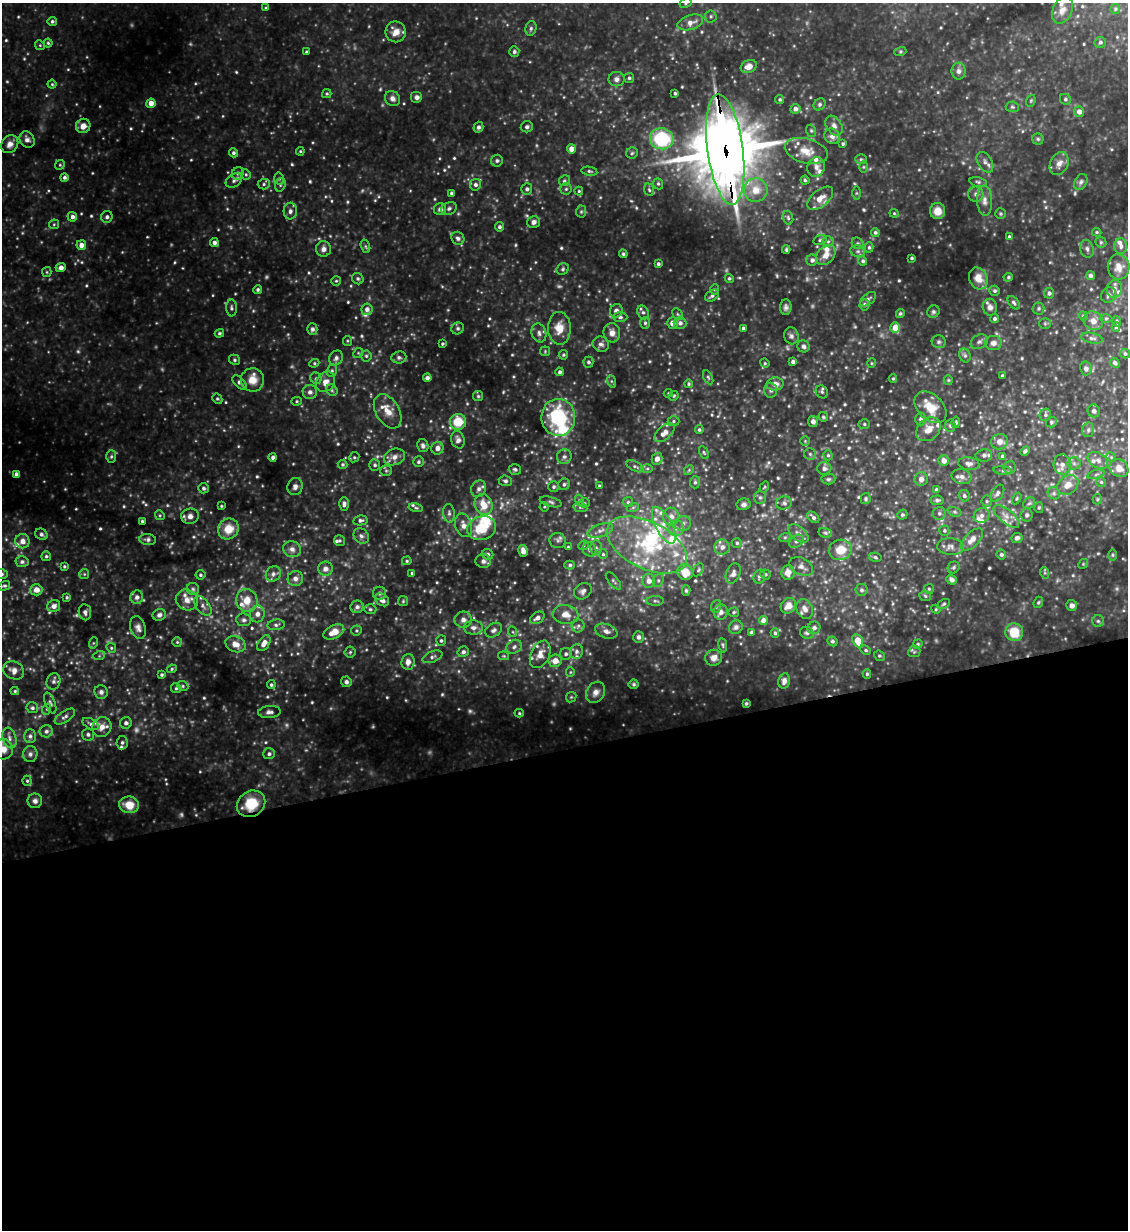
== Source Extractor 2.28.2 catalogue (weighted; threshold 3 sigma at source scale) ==
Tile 15 of 4 x 4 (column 3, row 4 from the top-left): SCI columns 2506-3631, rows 1-1228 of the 4893 x 4914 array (HDU 1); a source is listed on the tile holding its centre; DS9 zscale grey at full resolution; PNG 1130 x 1232 px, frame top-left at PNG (2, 3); each listed source drawn as its Kron ellipse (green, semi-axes under 4 px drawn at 4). Shown black and unused: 39% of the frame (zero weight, under 3 of 4 exposures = <1% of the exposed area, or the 3 px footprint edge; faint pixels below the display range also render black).
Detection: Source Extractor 2.28.2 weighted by HDU 2 'WHT'; one run over the whole footprint, this tile lists its part. Background 0.445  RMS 0.041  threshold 0.184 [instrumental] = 3 sigma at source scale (4.5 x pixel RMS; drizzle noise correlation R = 1.50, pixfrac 1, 0.05/0.05 arcsec/px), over >= 5 px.
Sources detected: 732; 34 too faint to see at this stretch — neither listed nor drawn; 49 inside a brighter listed object's ellipse — not listed separately; of the other 649, all 500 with FLUX_AUTO >= 4.95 (the completeness limit of this list) listed and drawn (149 fainter detections not listed), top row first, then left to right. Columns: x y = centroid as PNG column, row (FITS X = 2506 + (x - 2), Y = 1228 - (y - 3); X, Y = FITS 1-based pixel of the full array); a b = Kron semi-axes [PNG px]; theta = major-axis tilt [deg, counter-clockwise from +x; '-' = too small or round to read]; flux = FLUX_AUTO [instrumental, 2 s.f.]
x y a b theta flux
686 3 6 4 28 7.2
266 8 4 3 - 5.2
1115 9 5 5 - 5.1
1062 10 14 9 65 32
711 16 6 6 - 8.6
52 21 4 4 - 8.4
690 22 13 7 17 32
531 28 7 5 76 8.7
396 32 10 10 - 43
1100 42 5 5 - 9.7
48 43 4 4 - 6
40 45 5 4 - 5.4
306 52 3 3 - 6.3
514 52 5 5 - 8.6
900 52 6 4 18 5.6
749 66 8 6 25 34
959 71 8 7 - 16
629 78 5 5 - 7.8
617 79 8 7 - 16
52 84 4 4 - 5.1
675 93 3 3 - 7
327 94 4 4 - 6
417 97 6 6 - 16
392 98 8 7 - 17
780 99 4 4 - 6.1
1065 99 6 5 - 8.8
1031 101 6 4 69 5.6
151 103 4 4 - 39
820 104 6 5 - 10
1012 107 6 5 - 7.7
795 109 5 5 - 20
1079 112 5 5 - 30
83 126 7 7 - 31
834 126 11 7 -57 20
478 127 5 5 - 13
527 127 6 5 - 11
811 131 6 5 - 6.8
832 136 8 7 - 22
662 139 12 10 -14 300
1038 139 5 5 - 6.5
27 140 9 7 -55 20
10 144 9 8 - 28
843 144 4 4 - 6.1
572 149 4 4 - 47
725 150 55 18 -82 35000
300 151 4 4 - 5.3
806 151 22 12 -15 65
233 153 4 4 - 9.5
632 153 6 5 - 7.3
861 159 6 5 - 7.5
497 161 6 5 - 8.8
985 162 11 7 -59 19
1059 163 12 9 64 28
60 165 5 4 - 5.6
816 167 10 8 69 24
864 167 6 4 90 5
589 171 8 4 -9 8.5
238 173 6 5 - 12
246 174 5 4 - 5.2
64 177 4 4 - 10
279 179 6 5 - 8.3
805 180 4 4 - 6.1
234 181 9 6 35 14
564 181 6 5 - 7.8
978 182 8 4 -14 8.4
1081 182 8 6 62 12
264 184 6 5 - 8
658 184 6 4 -69 6.8
280 185 7 5 74 7.5
475 185 6 5 - 14
527 189 6 5 - 13
566 189 5 5 - 7.8
649 190 6 5 - 7.8
756 190 12 11 - 64
579 191 4 4 - 5.2
451 193 3 3 - 6.4
856 193 6 4 -90 6.7
976 194 8 7 - 16
820 198 15 8 38 48
985 201 15 7 -87 25
449 208 8 6 23 11
440 209 6 6 - 14
290 211 8 6 86 15
937 211 8 7 - 42
581 212 6 5 - 6.7
894 213 4 4 - 5.1
1001 214 5 5 - 6
72 217 5 4 - 17
107 217 6 5 - 13
788 218 7 5 -73 8
533 222 6 6 - 17
54 224 5 4 - 5.3
499 227 4 4 - 8.4
875 232 4 4 - 8.7
1097 232 5 4 - 5.4
1009 237 4 3 - 9.2
458 238 7 6 - 13
820 240 7 5 17 7.7
828 241 5 5 - 7.2
1101 242 6 5 - 6.7
214 243 4 4 - 16
858 243 6 5 - 7.7
81 245 5 5 - 30
365 246 7 4 -72 6.5
1121 246 8 6 -87 15
869 247 5 4 - 6.8
324 249 8 7 - 20
1087 249 9 6 -72 14
786 250 4 3 - 6.1
858 251 7 6 - 11
623 254 4 4 - 6.2
826 255 11 8 47 34
912 258 3 3 - 6.3
812 260 5 5 - 12
863 261 4 4 - 8.8
658 264 3 3 - 8.4
1119 267 12 11 - 40
61 268 5 4 - 23
563 269 6 5 - 8.1
47 272 5 5 - 5.2
1090 276 4 4 - 12
1008 277 5 4 - 6.1
729 278 5 4 - 7.5
978 278 11 9 -65 47
358 279 6 5 - 8.2
336 281 5 5 - 5.9
715 289 5 4 - 5.7
1114 289 9 7 76 18
258 290 4 4 - 7.9
995 291 5 5 - 9.2
1049 293 5 5 - 13
1109 295 8 7 - 12
712 296 8 5 32 10
868 299 9 5 38 12
1014 303 8 4 -51 9.4
864 305 5 5 - 12
786 307 8 5 88 13
990 307 8 7 - 19
231 308 8 5 -87 9.9
1039 308 6 6 - 7.8
367 309 6 5 - 19
616 311 7 6 - 18
643 312 7 5 -60 9.6
933 312 6 6 - 8.7
678 314 6 4 -58 7
900 314 4 4 - 6.1
1083 316 4 4 - 6.8
620 317 7 5 0 11
1106 318 6 4 2 5.8
995 319 5 4 - 9.7
1093 321 10 9 - 29
1117 321 5 4 - 5.8
645 323 6 5 - 9.1
672 323 5 5 - 26
680 323 6 6 - 17
1045 323 6 5 - 6.5
1116 327 4 4 - 6.7
458 328 6 5 - 8.2
559 328 16 11 -89 64
743 328 3 3 - 7.7
895 328 5 5 - 60
312 329 6 5 - 11
219 333 5 4 - 7
539 333 10 7 -73 18
612 333 9 8 - 28
791 336 8 7 - 14
1092 338 11 5 -13 12
347 341 5 4 - 5.1
939 342 7 6 - 9.6
979 342 9 6 30 14
993 343 8 7 - 21
442 344 3 3 - 6
601 344 8 7 - 16
804 346 6 6 - 12
545 351 5 5 - 5.4
358 353 5 4 - 5.9
1125 354 5 4 - 8.2
563 355 5 4 - 6
965 355 7 5 -69 11
366 356 5 5 - 8.1
399 357 7 6 - 11
336 358 8 6 56 16
235 360 6 5 - 6.8
793 361 4 3 - 13
588 362 5 5 - 9.7
314 363 5 4 - 5.8
765 363 5 4 - 5.5
872 363 5 4 - 5
1115 363 5 4 - 9.6
1086 368 7 6 - 13
332 371 6 5 - 8.4
560 372 4 4 - 11
1002 376 3 3 - 7.1
708 377 7 4 -62 7
316 378 6 5 - 8
427 378 4 4 - 16
893 379 4 4 - 5
252 380 12 11 - 51
948 380 5 4 - 5.3
611 381 6 4 -71 7.5
326 382 11 9 55 36
240 383 9 4 -44 13
689 384 4 4 - 6.6
775 384 8 6 3 27
332 390 6 5 - 7.6
771 390 7 6 - 12
310 392 7 7 - 19
822 392 7 5 -53 9.1
668 393 5 4 - 5.1
478 396 5 5 - 5.6
674 396 5 4 - 5.4
217 399 5 4 - 6.2
296 401 5 4 - 5.6
930 407 19 12 -44 81
388 411 19 11 -59 59
1094 411 6 6 - 12
1045 415 6 5 - 9.8
558 417 18 17 - 310
823 417 5 4 - 5.8
920 419 6 5 - 11
673 421 6 5 - 7.8
813 421 5 5 - 17
458 422 8 8 - 100
956 422 6 4 81 6.2
1051 422 6 5 - 6.6
864 424 5 5 - 6.6
950 426 6 5 - 7.7
928 429 13 10 43 44
699 430 4 4 - 6.7
1088 430 7 6 - 11
664 433 12 6 42 36
458 440 9 6 -74 18
805 441 5 4 - 5
999 442 8 7 - 27
423 446 6 5 - 13
437 448 6 6 - 28
1025 451 6 4 45 7.9
704 452 7 4 -63 5.4
810 454 6 6 - 8.7
828 455 5 4 - 6.5
984 455 8 6 11 16
111 456 6 5 - 7
1002 456 4 4 - 7.5
273 457 4 4 - 14
354 457 5 5 - 6.6
394 457 11 8 22 24
564 457 7 7 - 14
1111 457 5 4 - 5.9
657 459 6 5 - 20
944 460 5 5 - 28
1098 460 11 7 -32 22
418 462 5 5 - 8.2
1074 463 6 6 - 11
343 464 5 5 - 6.3
969 464 10 6 -6 16
1062 464 10 8 -86 26
375 465 6 5 - 9.3
635 466 9 5 -28 9.3
1010 467 6 6 - 9.5
647 468 6 4 1 6.2
824 468 7 6 - 16
1119 468 10 8 -40 41
515 469 6 5 - 9.6
689 470 5 4 - 5
386 471 6 5 - 7
1003 471 9 4 -6 9.8
16 474 4 4 - 20
1096 474 9 3 14 8.2
962 477 10 7 -13 20
828 479 7 5 2 7.8
921 479 7 6 - 21
505 481 6 5 - 11
695 482 6 5 - 7.8
1101 482 5 5 - 6.5
564 484 6 5 - 8.9
1068 485 11 9 37 39
599 486 3 3 - 5.5
295 487 8 7 - 18
554 487 5 5 - 10
764 487 6 4 59 5.2
203 488 5 5 - 9.2
479 489 8 7 - 20
937 490 4 4 - 13
998 493 9 5 59 12
1054 493 7 5 -47 9.5
964 496 6 5 - 9.2
760 497 6 5 - 8.9
1017 498 6 3 60 5.4
866 499 5 5 - 6.3
1097 499 5 4 - 5.4
579 500 6 3 -71 5.8
937 500 6 4 5 10
987 501 5 5 - 7.1
551 502 11 4 -14 12
628 502 5 5 - 6.9
585 503 5 5 - 6.2
784 503 8 6 13 12
1029 503 6 5 - 7.2
344 504 7 5 89 15
483 504 10 9 - 86
744 504 7 5 12 13
221 506 3 3 - 5
544 507 5 4 - 5.2
580 507 7 5 -10 8.3
633 507 6 4 20 6
416 508 7 4 -13 6.5
1039 508 5 4 - 5.9
954 512 7 4 -19 7.5
449 513 9 6 -84 13
939 513 6 6 - 10
160 515 5 4 - 5.1
902 515 5 5 - 8.4
1027 515 6 6 - 9.6
190 516 9 7 7 24
982 516 8 7 - 18
1006 516 16 7 -40 30
671 517 9 8 - 29
813 517 7 4 -42 11
360 520 7 5 10 11
142 521 3 3 - 6.6
683 523 8 7 - 17
463 525 12 8 -74 32
664 525 20 8 -63 57
481 528 15 11 16 130
676 528 8 7 - 20
228 529 11 10 - 77
600 531 13 6 19 24
944 531 5 5 - 7.1
798 533 12 6 -40 20
825 533 7 5 -14 7.2
41 534 6 5 - 12
361 536 8 7 - 14
785 537 6 3 18 5.3
1017 538 6 5 - 13
148 539 8 5 -6 11
972 539 14 7 45 33
339 540 5 5 - 7.3
22 541 7 7 - 25
558 541 8 7 - 13
796 541 8 5 38 11
737 543 5 4 - 7.8
583 545 5 4 - 5.6
647 545 43 23 -26 360
950 546 13 8 -5 22
568 547 3 3 - 5
722 547 8 7 - 24
596 548 7 6 - 12
292 549 9 8 - 21
589 549 7 6 - 12
840 550 12 10 13 73
523 551 6 4 -76 26
488 554 6 5 - 10
603 554 5 5 - 6.4
1001 555 5 5 - 8.4
1113 555 6 4 90 5.7
46 556 5 5 - 8.3
875 557 6 4 -12 7.5
407 561 5 4 - 5.5
483 561 8 7 - 16
22 562 6 5 - 9.7
1083 564 5 4 - 5
570 565 5 4 - 8.3
64 566 4 4 - 6
801 566 12 8 -28 23
954 567 6 5 - 7.4
325 569 7 7 - 24
698 570 7 4 59 6.6
685 572 8 7 - 79
788 572 7 6 - 29
412 573 3 3 - 5.6
733 573 10 7 69 21
1045 573 6 3 -72 5.5
2 574 6 5 - 8.1
84 574 5 5 - 6
273 574 8 7 - 15
765 574 5 5 - 7.7
200 575 5 5 - 7.3
759 577 7 5 74 11
295 579 8 7 - 20
658 580 7 5 71 8.4
952 580 5 4 - 14
613 581 10 5 -49 9.7
649 581 7 6 - 28
4 586 6 4 17 7.7
193 589 6 6 - 9.9
929 589 5 5 - 5.7
36 590 6 6 - 32
861 590 6 6 - 11
583 591 9 7 37 16
686 591 5 4 - 6.4
379 593 6 6 - 11
925 596 6 5 - 7.6
67 597 4 3 - 5.5
137 597 7 6 - 16
187 600 11 10 - 37
247 600 11 10 - 62
382 600 7 5 -35 22
403 601 5 5 - 5.5
655 601 8 5 1 8.1
1038 602 6 4 68 5.7
944 604 7 4 27 7
1072 605 5 5 - 17
54 606 6 6 - 20
203 606 11 6 -51 18
716 606 6 5 - 6.9
788 606 8 7 - 33
357 607 6 6 - 15
370 609 6 5 - 7.3
805 609 10 8 -65 28
936 609 4 4 - 5
85 612 8 6 -82 13
721 612 7 7 - 19
734 612 5 4 - 6
257 614 8 7 - 23
159 615 7 5 23 15
566 615 13 9 -9 42
537 618 8 5 35 18
244 620 7 6 - 12
463 620 8 8 - 23
763 620 4 4 - 31
1098 621 6 5 - 7.9
276 625 8 5 8 10
578 626 6 6 - 11
736 627 7 6 - 13
138 628 11 7 -74 21
473 628 9 7 0 21
814 628 6 6 - 15
356 630 5 5 - 6.3
494 630 9 6 33 15
606 631 12 7 -18 21
334 632 11 6 26 55
513 632 5 3 - 5
752 632 4 3 - 10
1014 632 9 9 - 97
775 633 4 4 - 6.8
807 633 7 5 -24 10
638 637 6 5 - 13
441 641 5 5 - 8.2
832 641 5 4 - 8.4
858 641 7 5 -66 65
177 642 5 5 - 5.6
93 643 6 3 71 5.3
264 643 9 5 55 34
236 644 10 7 -22 38
918 644 4 4 - 5.3
723 645 7 3 -82 5.7
514 647 8 6 31 14
111 648 5 4 - 5.9
866 650 6 4 -27 6.3
576 651 7 6 - 14
350 652 5 5 - 6.8
463 652 6 5 - 13
914 652 6 5 - 7.1
540 654 14 9 64 42
566 654 6 5 - 11
99 656 6 4 18 5.3
504 656 5 4 - 5
879 656 6 5 - 6.6
432 657 10 5 22 13
714 658 8 8 - 25
555 661 7 6 - 41
408 662 8 6 85 25
172 669 5 4 - 5.7
14 670 11 8 -26 29
570 672 5 4 - 5.1
867 674 5 4 - 6.9
162 675 4 4 - 7.5
53 681 8 6 66 13
784 681 8 5 79 17
346 682 5 5 - 11
634 684 5 5 - 7.2
271 685 4 4 - 7.3
183 686 6 4 -24 6.8
176 688 5 5 - 7.7
15 691 4 3 - 5.5
101 692 7 7 - 15
596 692 11 9 57 27
571 697 6 4 45 5.6
50 703 11 5 -69 11
746 703 3 3 - 5.3
32 708 6 5 - 11
47 709 5 3 - 5.6
269 712 11 6 4 17
519 713 4 4 - 5.6
65 717 11 5 33 15
126 723 6 5 - 16
90 724 8 5 -26 12
102 727 10 9 - 38
46 731 6 6 - 13
88 734 6 6 - 11
30 736 7 6 - 13
9 738 10 6 -71 17
122 743 7 6 - 11
3 749 10 9 - 38
30 754 8 7 - 14
269 754 6 5 - 13
27 781 5 4 - 6.6
35 801 7 7 - 17
251 804 15 12 33 150
129 805 10 8 -10 75
Overlapping masked pixels (flux is a lower limit): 2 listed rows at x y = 725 150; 251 804
Isophote crosses this tile's border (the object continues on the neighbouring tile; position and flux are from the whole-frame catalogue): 4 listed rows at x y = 686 3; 1062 10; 2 574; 3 749